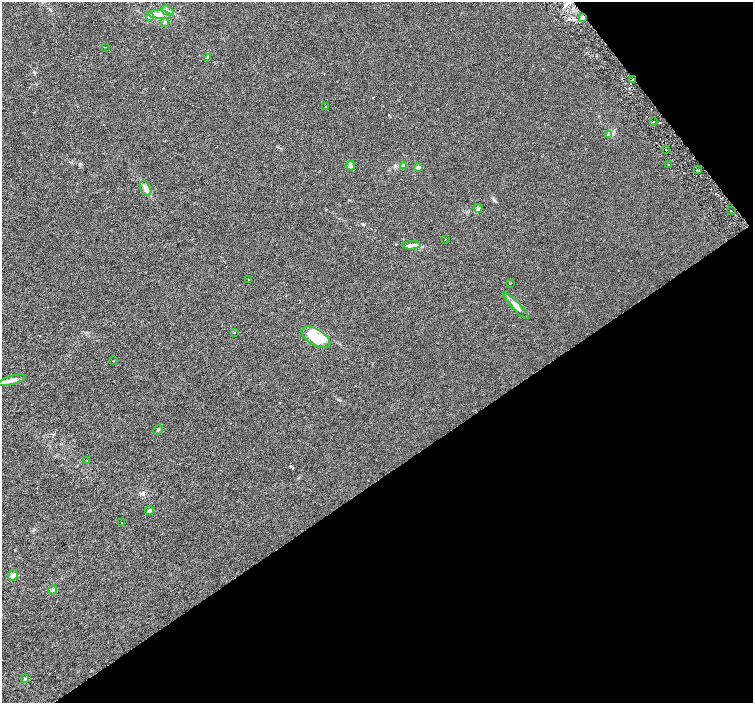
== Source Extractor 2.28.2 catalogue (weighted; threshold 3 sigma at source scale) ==
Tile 12 of 4 x 4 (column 4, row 3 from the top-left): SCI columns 4515-6016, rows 1602-3002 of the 6018 x 5941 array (HDU 1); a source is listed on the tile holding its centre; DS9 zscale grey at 2 x 2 block average (1 PNG px = mean of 2 x 2 image px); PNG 755 x 705 px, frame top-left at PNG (2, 2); each listed source drawn as its Kron ellipse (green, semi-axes under 4 px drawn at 4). Shown black and unused: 36% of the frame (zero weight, under 3 of 6 exposures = <1% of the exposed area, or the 3 px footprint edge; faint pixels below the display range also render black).
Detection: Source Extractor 2.28.2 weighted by HDU 2 'WHT'; one run over the whole footprint, this tile lists its part. Background 0.00114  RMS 0.0016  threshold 0.0067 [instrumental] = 3 sigma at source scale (4.09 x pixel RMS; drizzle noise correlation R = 1.36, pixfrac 0.8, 0.0396/0.0396 arcsec/px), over >= 5 px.
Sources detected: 40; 2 cosmic-ray / hot-pixel residue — neither listed nor drawn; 2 inside a brighter listed object's ellipse — not listed separately; the other 36 listed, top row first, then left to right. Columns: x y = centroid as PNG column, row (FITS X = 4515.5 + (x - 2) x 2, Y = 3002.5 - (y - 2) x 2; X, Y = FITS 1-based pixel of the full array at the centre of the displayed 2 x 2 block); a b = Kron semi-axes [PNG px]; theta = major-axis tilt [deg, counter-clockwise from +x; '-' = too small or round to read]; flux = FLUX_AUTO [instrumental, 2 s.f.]
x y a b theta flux
168 11 6 4 -32 1.2
159 15 12 4 -6 2
149 17 3 3 - 0.44
582 18 4 4 - 0.59
165 22 4 4 - 0.58
105 47 2 2 - 0.13
207 57 3 2 - 0.24
632 80 2 2 - 0.98
326 107 2 2 - 0.6
653 122 2 2 - 0.22
608 134 4 3 - 0.51
666 150 2 2 - 0.19
669 164 2 2 - 0.27
403 165 3 3 - 0.3
350 166 5 4 - 0.89
418 167 4 4 - 1
697 170 3 2 - 0.23
146 188 8 5 -63 1.6
478 208 4 4 - 0.78
731 211 2 2 - 0.19
445 239 2 2 - 0.23
412 245 9 3 3 1.1
248 280 2 2 - 0.12
510 283 2 2 - 0.13
516 306 17 4 -47 2
234 332 3 2 - 0.19
316 337 16 8 -31 17
113 361 2 2 - 0.27
12 380 14 4 16 2
158 430 5 2 - 0.37
87 461 2 2 - 0.12
149 511 4 4 - 0.62
122 522 2 2 - 0.17
13 575 6 4 65 0.88
53 590 4 4 - 0.56
25 679 4 3 - 0.34
Overlapping masked pixels (flux is a lower limit): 2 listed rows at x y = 582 18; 632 80
Diffuse or blended objects may show on this block-average render without a row.